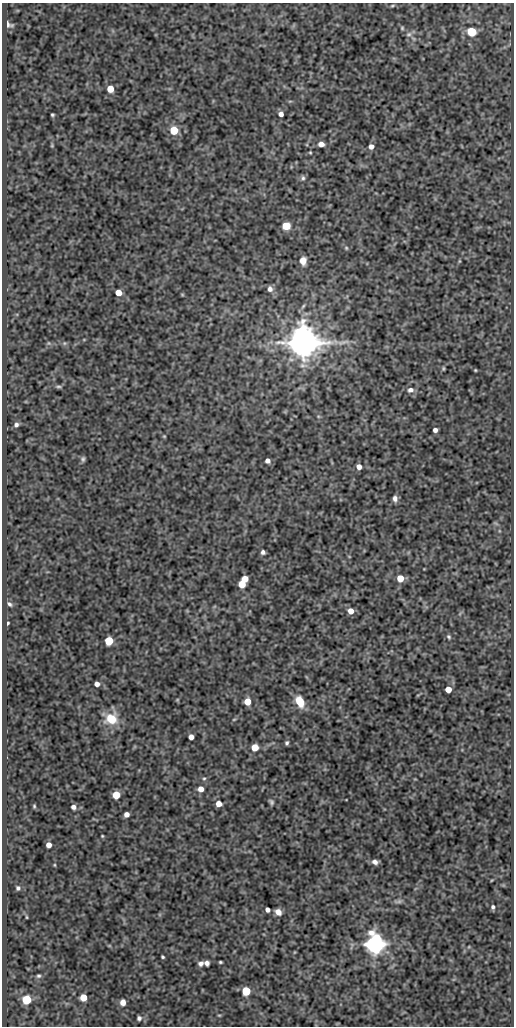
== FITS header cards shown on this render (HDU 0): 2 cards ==
NAXIS1  =                  512
NAXIS2  =                 1024

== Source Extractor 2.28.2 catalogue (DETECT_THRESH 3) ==
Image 512 x 1024 px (HDU 0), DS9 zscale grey, 1 PNG px = 1 image px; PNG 516 x 1028 px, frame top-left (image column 1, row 1024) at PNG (2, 3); no overlay
Background 93.1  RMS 0.57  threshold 1.7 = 3 sigma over >= 5 px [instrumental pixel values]
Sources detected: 84; all 84 listed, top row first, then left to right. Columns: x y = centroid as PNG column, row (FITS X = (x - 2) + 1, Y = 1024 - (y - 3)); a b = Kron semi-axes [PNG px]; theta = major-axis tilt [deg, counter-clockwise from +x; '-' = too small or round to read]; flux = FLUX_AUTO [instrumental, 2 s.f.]
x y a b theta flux
392 5 7 3 9 53
8 24 8 5 -32 140
402 28 5 4 - 47
472 32 6 5 - 1900
409 34 8 6 15 110
110 89 5 5 - 680
281 114 5 4 - 170
52 115 3 3 - 50
174 130 5 5 - 1400
321 144 5 5 - 270
52 145 6 3 73 38
371 146 5 5 - 220
310 152 3 3 - 37
303 178 7 6 - 88
286 226 5 5 - 1200
346 248 6 5 - 51
303 261 6 5 - 430
459 261 6 4 89 37
270 289 7 6 - 170
118 293 5 5 - 550
182 294 5 3 - 37
49 343 6 4 -89 51
64 343 6 4 -45 63
303 343 9 9 - 97000
443 368 4 3 - 47
475 370 3 3 - 35
58 386 9 3 -4 68
410 390 8 6 9 170
16 425 6 5 - 110
435 430 4 4 - 150
164 436 4 4 - 37
83 459 6 5 - 83
267 461 4 4 - 180
359 467 5 5 - 220
395 499 7 5 -87 150
263 552 4 4 - 100
400 578 5 5 - 620
245 579 5 4 - 460
242 584 5 5 - 750
9 604 7 5 -48 87
351 611 5 5 - 350
8 623 4 2 - 50
449 637 6 5 - 65
109 641 5 5 - 1600
97 684 5 4 - 200
448 689 5 5 - 470
177 700 5 4 - 35
300 701 11 7 -64 800
247 702 5 5 - 600
111 719 15 13 15 930
234 719 5 3 - 37
191 737 5 4 - 230
287 743 5 4 - 72
255 747 5 5 - 720
204 778 5 5 - 55
201 789 5 5 - 280
116 795 5 5 - 1100
271 802 6 4 -52 78
219 804 5 5 - 370
34 806 4 3 - 44
73 807 5 4 - 140
126 814 5 4 - 230
102 836 3 3 - 36
49 845 5 4 - 280
375 862 7 5 -18 160
55 865 5 3 - 31
18 888 4 4 - 70
398 901 11 5 2 88
493 907 5 4 - 76
267 909 5 4 - 140
278 912 6 5 - 250
26 917 4 3 - 30
375 944 7 7 - 29000
163 957 4 3 - 52
220 962 4 3 - 49
201 963 7 6 - 140
207 963 5 5 - 150
39 976 6 6 - 76
246 991 5 5 - 1700
83 997 5 5 - 720
26 999 5 5 - 2400
123 1002 5 5 - 310
219 1015 6 3 -1 38
139 1018 6 5 - 93